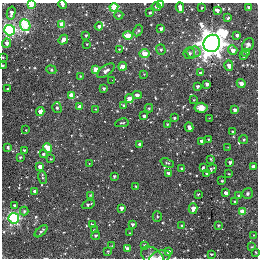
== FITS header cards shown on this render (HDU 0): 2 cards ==
NAXIS1  =                  256
NAXIS2  =                  256

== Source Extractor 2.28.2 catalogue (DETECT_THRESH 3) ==
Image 256 x 256 px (HDU 0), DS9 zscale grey, 1 PNG px = 1 image px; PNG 260 x 260 px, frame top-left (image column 1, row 256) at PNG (2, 3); each listed source drawn as its Kron ellipse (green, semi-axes under 4 px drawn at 4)
Background -0.00454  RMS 0.028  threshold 0.0832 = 3 sigma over >= 5 px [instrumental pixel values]
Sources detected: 132; all 132 listed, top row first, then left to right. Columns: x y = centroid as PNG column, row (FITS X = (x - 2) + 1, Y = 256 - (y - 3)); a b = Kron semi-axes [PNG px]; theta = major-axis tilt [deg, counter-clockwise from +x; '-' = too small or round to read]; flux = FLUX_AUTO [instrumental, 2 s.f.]
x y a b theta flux
31 4 4 3 - 91
62 4 5 3 - 7.5
160 4 3 3 - 4.6
156 6 5 3 - 4
114 7 4 4 - 94
180 7 5 3 - 14
248 7 3 2 - 2.7
202 8 3 2 - 1.4
217 10 4 4 - 9.8
11 13 7 3 76 9.7
150 13 3 2 - 2.2
119 15 4 4 - 2.3
227 18 4 3 - 3
62 24 4 4 - 45
25 25 6 5 - 140
99 26 4 3 - 6.5
161 28 3 3 - 4.4
10 30 5 5 - 350
138 30 6 4 62 2.8
86 35 3 3 - 2.3
128 35 4 4 - 42
237 35 3 3 - 4.5
63 40 5 3 - 11
6 43 4 4 - 7.2
212 43 9 8 - 2800
87 44 2 2 - 1.3
248 45 7 5 59 5.1
119 49 2 2 - 1.3
161 49 5 4 - 3.2
233 50 5 4 - 25
194 52 7 5 2 7
246 52 3 3 - 3.4
189 53 6 5 - 4.4
145 54 5 4 - 52
243 56 3 3 - 3.5
3 57 2 2 - 1.1
3 66 3 2 - 1.7
123 66 4 4 - 22
229 66 5 4 - 11
96 69 4 4 - 35
51 70 5 4 - 2.5
106 71 10 5 37 7.7
201 73 4 3 - 7.6
144 74 2 2 - 1.1
80 76 4 3 - 1.7
112 80 2 2 - 0.96
207 84 3 3 - 4
241 84 4 4 - 7.7
197 86 3 3 - 4.7
103 88 3 3 - 3.2
7 89 3 2 - 1.7
71 95 4 3 - 21
137 95 5 3 - 9.1
129 98 5 4 - 17
194 100 3 2 - 1.2
124 105 3 3 - 3.5
80 107 4 3 - 14
57 108 5 4 - 3.5
149 108 4 4 - 2.6
201 108 6 5 - 13
96 109 3 3 - 2
235 110 3 3 - 8.6
40 111 4 3 - 16
144 116 3 3 - 5.1
174 118 3 3 - 2.9
209 118 2 2 - 1
122 123 7 3 10 2.4
167 124 3 3 - 2.1
189 127 4 3 - 7.3
26 130 3 2 - 1.3
232 132 3 2 - 1.6
208 139 3 3 - 2
243 139 4 4 - 2.9
202 141 4 3 - 15
140 144 4 3 - 9.3
228 147 2 2 - 1.1
8 148 4 3 - 3.3
48 148 5 4 - 37
24 150 3 3 - 2.6
43 154 4 3 - 4
20 157 3 3 - 2.2
51 159 3 2 - 1.6
211 159 3 2 - 1.6
230 162 3 3 - 4.5
167 163 7 3 -22 2.2
89 164 3 3 - 1.1
40 167 4 3 - 11
253 167 3 3 - 6
203 168 3 3 - 2.6
182 169 3 3 - 3
212 169 5 3 - 2.6
168 173 3 3 - 5.1
207 174 3 3 - 4.6
229 174 2 2 - 1.2
114 176 3 3 - 3
43 178 6 4 -71 2.8
222 181 3 3 - 2.3
136 186 3 3 - 2.1
35 191 4 3 - 13
226 193 4 3 - 12
247 193 5 5 - 4
198 194 3 3 - 2
90 195 3 3 - 1.7
239 196 4 3 - 3.7
235 201 3 2 - 1.7
88 204 7 2 21 3
14 206 3 3 - 3.8
121 208 3 3 - 8.3
193 209 5 3 - 17
24 211 4 4 - 2.7
242 211 4 4 - 28
157 216 5 4 - 2.5
14 218 5 5 - 300
132 224 3 3 - 4.1
92 225 4 3 - 7.8
182 225 3 3 - 2.4
218 225 3 3 - 2.1
94 230 4 3 - 1.5
41 231 8 3 42 3.5
130 233 3 2 - 1.7
96 235 4 4 - 3.6
254 235 3 3 - 1.3
144 245 4 3 - 3.3
112 246 3 3 - 1.2
252 247 3 2 - 1.3
128 249 4 3 - 9.7
108 251 2 2 - 1.7
168 252 4 3 - 6.6
256 252 3 2 - 1.6
211 254 3 3 - 2.5
153 257 13 8 -42 9.8
160 257 11 6 17 7.4
At the frame edge (FLAGS 8, measured only in part): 8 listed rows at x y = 31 4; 62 4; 160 4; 114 7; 3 57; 3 66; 153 257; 160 257